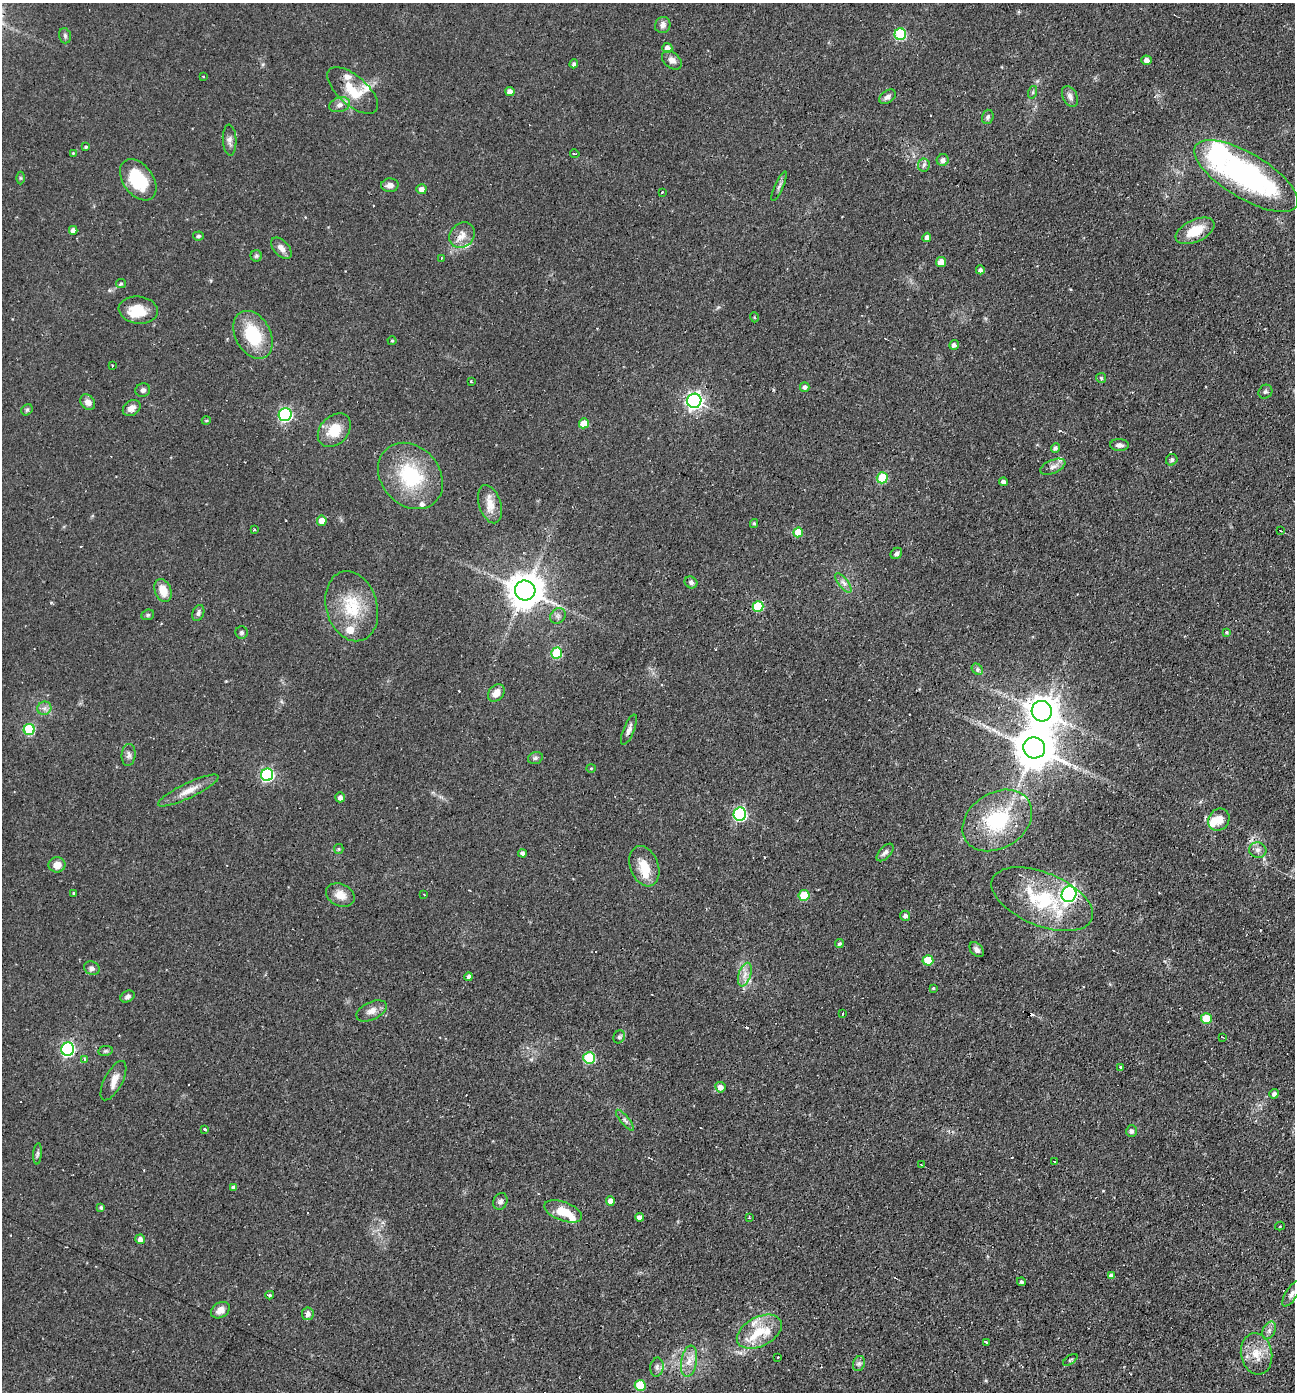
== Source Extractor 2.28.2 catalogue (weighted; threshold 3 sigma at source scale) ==
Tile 6 of 4 x 4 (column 2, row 2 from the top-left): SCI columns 1429-2721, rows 2783-4172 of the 5577 x 5563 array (HDU 1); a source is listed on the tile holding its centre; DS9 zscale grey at full resolution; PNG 1297 x 1394 px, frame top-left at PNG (2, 3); each listed source drawn as its Kron ellipse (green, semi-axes under 4 px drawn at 4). Shown black and unused: <1% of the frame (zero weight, under 2 of 3 exposures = <1% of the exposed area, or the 3 px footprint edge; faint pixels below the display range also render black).
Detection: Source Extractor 2.28.2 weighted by HDU 2 'WHT'; one run over the whole footprint, this tile lists its part. Background 0.0587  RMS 0.0051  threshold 0.0227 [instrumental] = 3 sigma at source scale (4.5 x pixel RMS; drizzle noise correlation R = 1.50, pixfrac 1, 0.05/0.05 arcsec/px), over >= 5 px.
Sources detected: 193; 12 cosmic-ray / hot-pixel residue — neither listed nor drawn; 16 inside a brighter listed object's ellipse — not listed separately; the other 165 listed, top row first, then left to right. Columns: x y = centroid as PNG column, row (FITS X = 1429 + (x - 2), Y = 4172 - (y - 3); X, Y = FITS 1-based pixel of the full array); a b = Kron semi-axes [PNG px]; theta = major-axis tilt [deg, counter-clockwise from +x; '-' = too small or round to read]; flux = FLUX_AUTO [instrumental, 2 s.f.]
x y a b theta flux
663 25 8 7 - 2.3
900 34 6 5 - 39
65 36 8 5 -75 1.2
667 48 5 5 - 3.2
672 60 11 7 -41 2.9
1146 60 5 5 - 2.2
574 64 4 4 - 1.5
203 77 3 3 - 2.2
353 90 31 14 -41 13
510 91 4 4 - 3.5
1033 92 6 4 72 0.73
1070 96 11 7 -64 2.3
888 97 9 6 35 2.1
340 105 11 7 16 2.8
988 117 7 5 73 1.4
230 140 15 7 -87 2.5
86 147 4 3 - 0.77
73 153 3 3 - 0.44
575 154 5 3 - 2.6
943 160 6 6 - 2
924 165 6 6 - 1.3
1246 176 59 22 -31 110
20 178 6 4 -90 0.63
138 180 23 15 -54 24
390 185 9 6 5 2.7
779 186 16 3 66 1.5
421 189 5 5 - 3.4
662 192 3 2 - 0.76
73 230 4 4 - 2.3
1195 231 21 11 25 13
462 235 14 11 45 5
198 236 5 4 - 0.81
927 237 4 4 - 2.5
281 248 13 7 -48 3.4
256 256 5 5 - 0.85
442 258 3 2 - 0.35
941 262 5 5 - 5.1
980 270 4 4 - 1.8
121 283 5 4 - 0.82
138 310 20 13 -7 11
754 317 5 3 - 0.53
253 335 25 17 -61 24
392 341 4 4 - 0.54
954 345 5 4 - 2
112 366 3 2 - 0.75
1101 378 5 5 - 0.76
471 382 3 3 - 1.9
805 387 5 4 - 1.8
143 390 7 6 - 1.5
1265 392 7 6 - 1.1
694 401 7 7 - 180
88 402 8 6 -53 3
132 408 9 7 36 3.4
27 410 6 5 - 0.82
285 415 6 6 - 83
206 421 4 3 - 0.51
584 423 5 5 - 8
334 430 19 14 46 11
1119 445 9 6 -2 2
1055 448 5 4 - 1.5
1172 460 6 5 - 1
1053 467 13 6 23 2.5
410 476 36 29 -48 35
882 478 5 5 - 26
1003 482 4 4 - 1.7
490 504 20 11 -72 6.4
322 521 5 5 - 5.8
754 523 4 3 - 0.85
255 530 3 3 - 0.64
1280 530 3 2 - 0.31
798 532 5 5 - 13
896 553 6 5 - 1.5
691 582 6 5 - 1.5
843 583 12 5 -53 2.1
163 590 12 8 -67 6.9
525 590 10 10 - 1200
352 606 36 25 -74 23
758 606 5 5 - 27
198 613 8 5 67 1.4
148 615 6 5 - 0.87
558 616 8 7 - 1.7
242 632 6 6 - 1.1
1226 632 4 4 - 0.73
557 653 5 5 - 30
977 669 6 5 - 1.1
496 693 9 7 48 4.9
44 708 7 6 - 1.9
1042 711 10 10 - 800
29 729 5 5 - 35
629 730 16 5 68 2.4
1034 748 11 10 - 1800
129 755 11 7 84 1.9
535 758 7 5 17 1.2
591 768 4 4 - 0.56
267 775 6 6 - 71
188 790 33 7 25 6.3
340 797 5 4 - 2.2
740 814 6 6 - 74
997 820 37 27 33 33
1219 820 11 10 - 5.9
339 849 5 4 - 0.69
1258 850 9 7 -13 2.2
885 852 11 5 46 1.9
522 853 4 4 - 2
57 865 8 7 - 4.7
644 866 21 14 -69 9.6
73 893 4 2 - 0.43
424 894 2 2 - 0.51
1069 894 8 7 - 140
340 895 15 11 -25 5.5
804 895 5 5 - 18
1042 899 54 26 -22 40
905 916 5 5 - 1.9
839 944 4 3 - 0.97
977 950 8 6 -49 2.1
928 960 5 5 - 15
92 968 8 6 -26 1.7
745 975 12 6 72 3.3
469 977 4 4 - 2.1
933 988 3 3 - 0.46
127 997 7 5 31 1.6
371 1011 16 9 26 3.6
843 1014 3 2 - 0.59
1206 1019 5 5 - 15
619 1037 7 5 64 1
1222 1037 3 2 - 0.37
68 1049 6 6 - 94
105 1051 7 5 10 0.93
589 1058 6 5 - 35
84 1059 3 3 - 2.6
1120 1068 4 3 - 1.6
113 1081 22 9 63 5
720 1087 5 5 - 3.4
1274 1094 5 4 - 1.9
625 1120 13 4 -50 1.6
204 1130 3 3 - 2
1131 1131 6 5 - 1.3
37 1154 10 4 85 1.3
1054 1161 3 2 - 0.36
921 1164 4 2 - 0.43
234 1187 4 4 - 2
500 1201 8 7 - 1.7
610 1201 5 4 - 3.5
101 1207 4 4 - 0.96
563 1211 20 9 -20 11
639 1217 4 4 - 2.7
749 1218 3 3 - 0.56
1280 1226 5 2 - 0.88
140 1239 5 4 - 2.6
1111 1276 4 4 - 2.7
1021 1282 4 4 - 1.1
1291 1294 14 6 58 2.4
270 1295 4 3 - 0.94
220 1310 10 7 32 3.9
308 1314 6 5 - 2.5
1269 1330 9 6 64 1.9
759 1332 24 14 27 13
986 1342 3 2 - 0.67
1256 1354 21 15 -80 9.9
778 1357 3 2 - 0.37
1070 1360 8 4 36 0.84
689 1361 16 7 80 4.9
859 1364 8 6 69 1.3
657 1367 9 6 83 1.8
640 1385 5 5 - 22